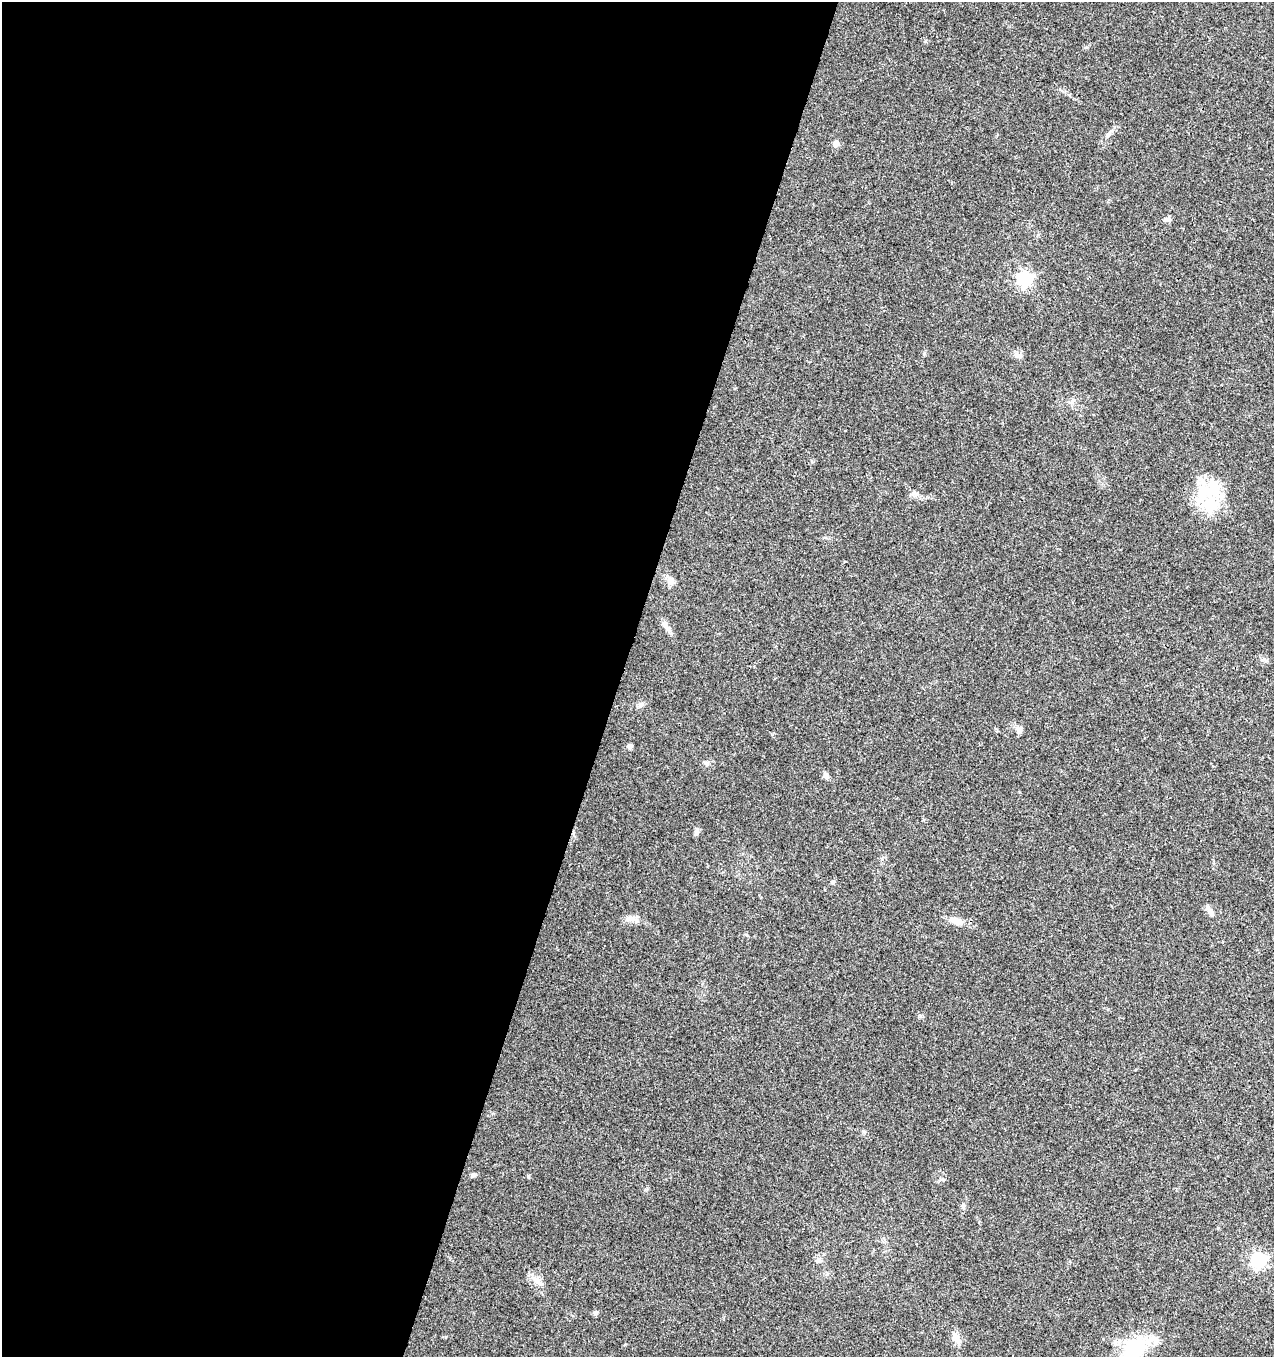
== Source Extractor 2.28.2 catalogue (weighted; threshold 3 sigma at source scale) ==
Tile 5 of 4 x 4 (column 1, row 2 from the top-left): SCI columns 215-1486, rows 2720-4074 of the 5579 x 5430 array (HDU 1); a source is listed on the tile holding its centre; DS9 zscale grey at full resolution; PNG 1276 x 1359 px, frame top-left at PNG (2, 2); no overlay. Shown black and unused: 49% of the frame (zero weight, under 3 of 4 exposures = <1% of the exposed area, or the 3 px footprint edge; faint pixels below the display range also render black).
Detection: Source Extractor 2.28.2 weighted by HDU 2 'WHT'; one run over the whole footprint, this tile lists its part. Background 0.0419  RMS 0.0035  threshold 0.0157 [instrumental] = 3 sigma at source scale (4.5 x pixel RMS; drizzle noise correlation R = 1.50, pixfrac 1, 0.0396/0.0396 arcsec/px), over >= 5 px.
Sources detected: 30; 1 inside a brighter listed object's ellipse — not listed separately; the other 29 listed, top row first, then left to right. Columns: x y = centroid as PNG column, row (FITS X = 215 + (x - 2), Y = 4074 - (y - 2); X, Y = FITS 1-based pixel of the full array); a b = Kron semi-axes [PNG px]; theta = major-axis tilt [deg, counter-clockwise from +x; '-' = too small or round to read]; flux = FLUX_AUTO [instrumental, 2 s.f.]
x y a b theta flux
1108 135 9 5 57 0.92
836 143 6 5 - 2.5
1167 219 10 5 4 0.89
1025 279 7 6 - 78
1018 356 11 7 -15 1.4
1072 401 10 6 47 1.1
1210 492 40 18 -2 15
914 493 9 7 -17 1.2
671 581 10 9 - 2.1
664 624 12 5 -45 1.4
641 704 8 6 -19 0.94
1019 730 9 6 75 1.3
630 746 6 5 - 1.2
706 763 6 5 - 0.68
826 776 7 7 - 1.1
696 832 9 5 82 1.2
833 882 6 4 22 0.58
1211 912 13 7 -53 1.7
631 919 18 8 -8 2.6
957 922 19 9 -19 3
920 1016 6 4 -71 0.51
473 1175 7 5 15 0.8
963 1206 7 5 70 0.69
818 1260 8 6 14 1.1
1259 1260 7 7 - 72
539 1282 16 6 -33 2.1
595 1313 7 5 1 0.67
956 1337 16 10 -53 2.8
1134 1344 33 18 29 14
Unlisted compact peaks at least as high as the median listed source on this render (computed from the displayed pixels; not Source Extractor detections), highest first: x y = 528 1176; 925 41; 924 354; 864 1133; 812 462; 646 1189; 446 1337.